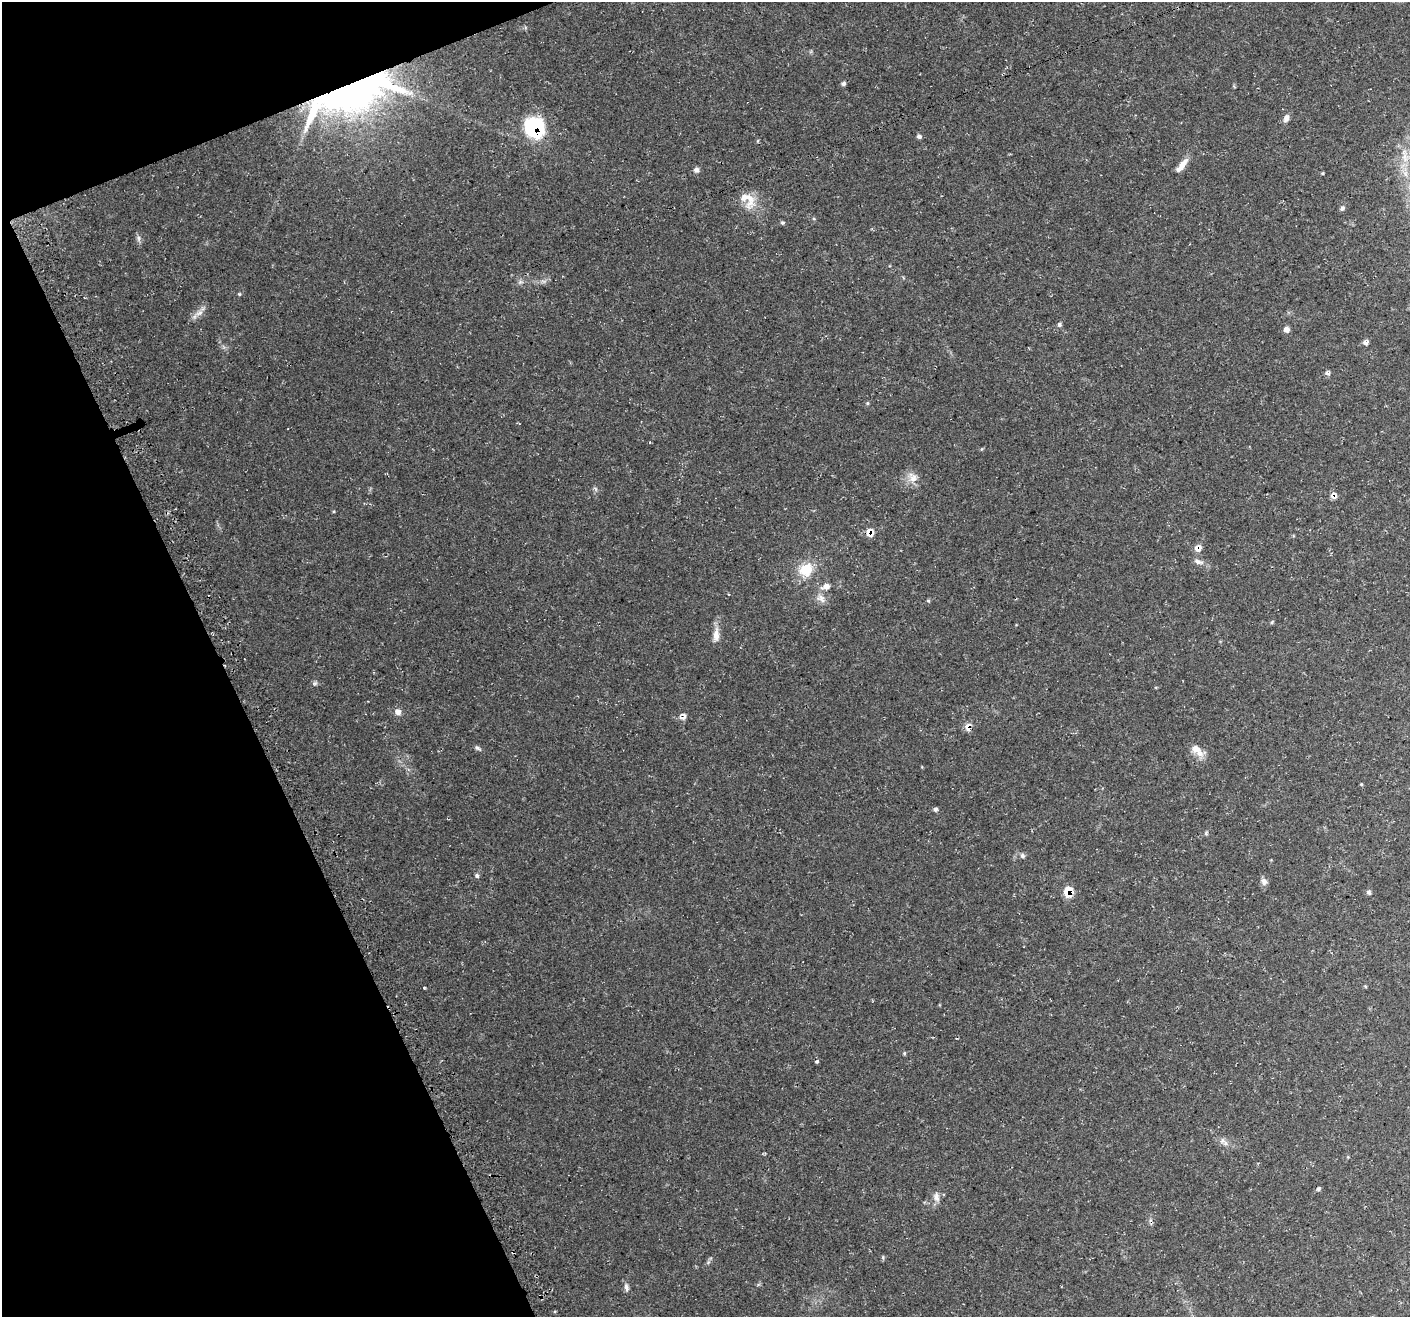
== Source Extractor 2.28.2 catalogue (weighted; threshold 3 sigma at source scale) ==
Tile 5 of 4 x 4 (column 1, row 2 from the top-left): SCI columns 31-1438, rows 2733-4047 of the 5696 x 5522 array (HDU 1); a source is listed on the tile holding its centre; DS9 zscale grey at full resolution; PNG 1412 x 1319 px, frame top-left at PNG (2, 2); no overlay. Shown black and unused: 19% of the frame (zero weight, under 3 of 4 exposures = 3% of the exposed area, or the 3 px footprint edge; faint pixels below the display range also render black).
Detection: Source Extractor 2.28.2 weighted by HDU 2 'WHT'; one run over the whole footprint, this tile lists its part. Background 0.0483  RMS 0.0041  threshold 0.0182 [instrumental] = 3 sigma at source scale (4.5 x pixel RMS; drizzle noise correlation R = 1.50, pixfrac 1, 0.0396/0.0396 arcsec/px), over >= 5 px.
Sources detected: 56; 1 inside a brighter object's white glare — not listed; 1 inside a brighter listed object's ellipse — not listed separately; the other 54 listed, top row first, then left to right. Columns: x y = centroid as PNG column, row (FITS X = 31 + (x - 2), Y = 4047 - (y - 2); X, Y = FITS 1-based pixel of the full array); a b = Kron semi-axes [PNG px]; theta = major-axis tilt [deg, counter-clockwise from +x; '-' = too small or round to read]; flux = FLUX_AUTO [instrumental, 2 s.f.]
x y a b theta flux
843 83 6 5 - 0.85
351 90 77 51 19 150
1286 118 10 7 64 1.9
534 128 20 17 -62 35
919 136 5 5 - 1
1182 165 20 7 50 3.9
696 170 7 6 - 1.3
1323 173 5 3 - 0.36
748 200 27 17 -48 7.9
1342 208 7 6 - 1
782 223 6 5 - 0.63
139 238 9 4 -90 1.1
543 281 9 4 -1 1.1
520 282 8 4 0 0.86
239 294 5 4 - 0.42
199 313 14 7 29 2.5
1059 324 5 5 - 0.74
1286 329 6 6 - 1.9
1366 343 8 6 -13 1.2
1327 373 8 4 -20 0.86
867 403 6 4 90 0.44
913 477 16 12 -64 3.8
1333 496 8 7 - 1.9
869 532 8 8 - 4.3
1198 548 8 7 - 2.8
1198 562 15 6 -16 1.9
806 570 19 17 42 9.2
826 586 12 8 16 2.4
729 594 3 2 - 0.31
821 598 14 9 -38 2.6
928 601 5 4 - 0.48
1272 622 6 3 46 0.5
716 635 20 8 87 3.5
315 683 6 6 - 0.76
398 712 8 7 - 2.1
683 717 9 6 52 2.1
968 727 10 7 83 2.8
477 748 10 5 -33 0.93
1196 749 20 10 -24 4.1
1361 784 5 4 - 0.36
935 809 6 5 - 0.86
1022 856 7 7 - 1
477 876 6 5 - 0.81
1264 882 9 8 - 1.7
1068 892 10 8 76 7.8
1369 892 6 6 - 0.82
1365 986 5 4 - 0.37
424 988 3 2 - 0.4
904 1053 5 4 - 0.44
817 1061 4 3 - 1.1
1222 1141 9 8 - 1.6
1318 1189 5 4 - 0.83
936 1197 14 9 -76 2.3
626 1287 10 6 -69 1.4
Overlapping masked pixels (flux is a lower limit): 8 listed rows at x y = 351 90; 534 128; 1333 496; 869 532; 1198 548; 683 717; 968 727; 1068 892